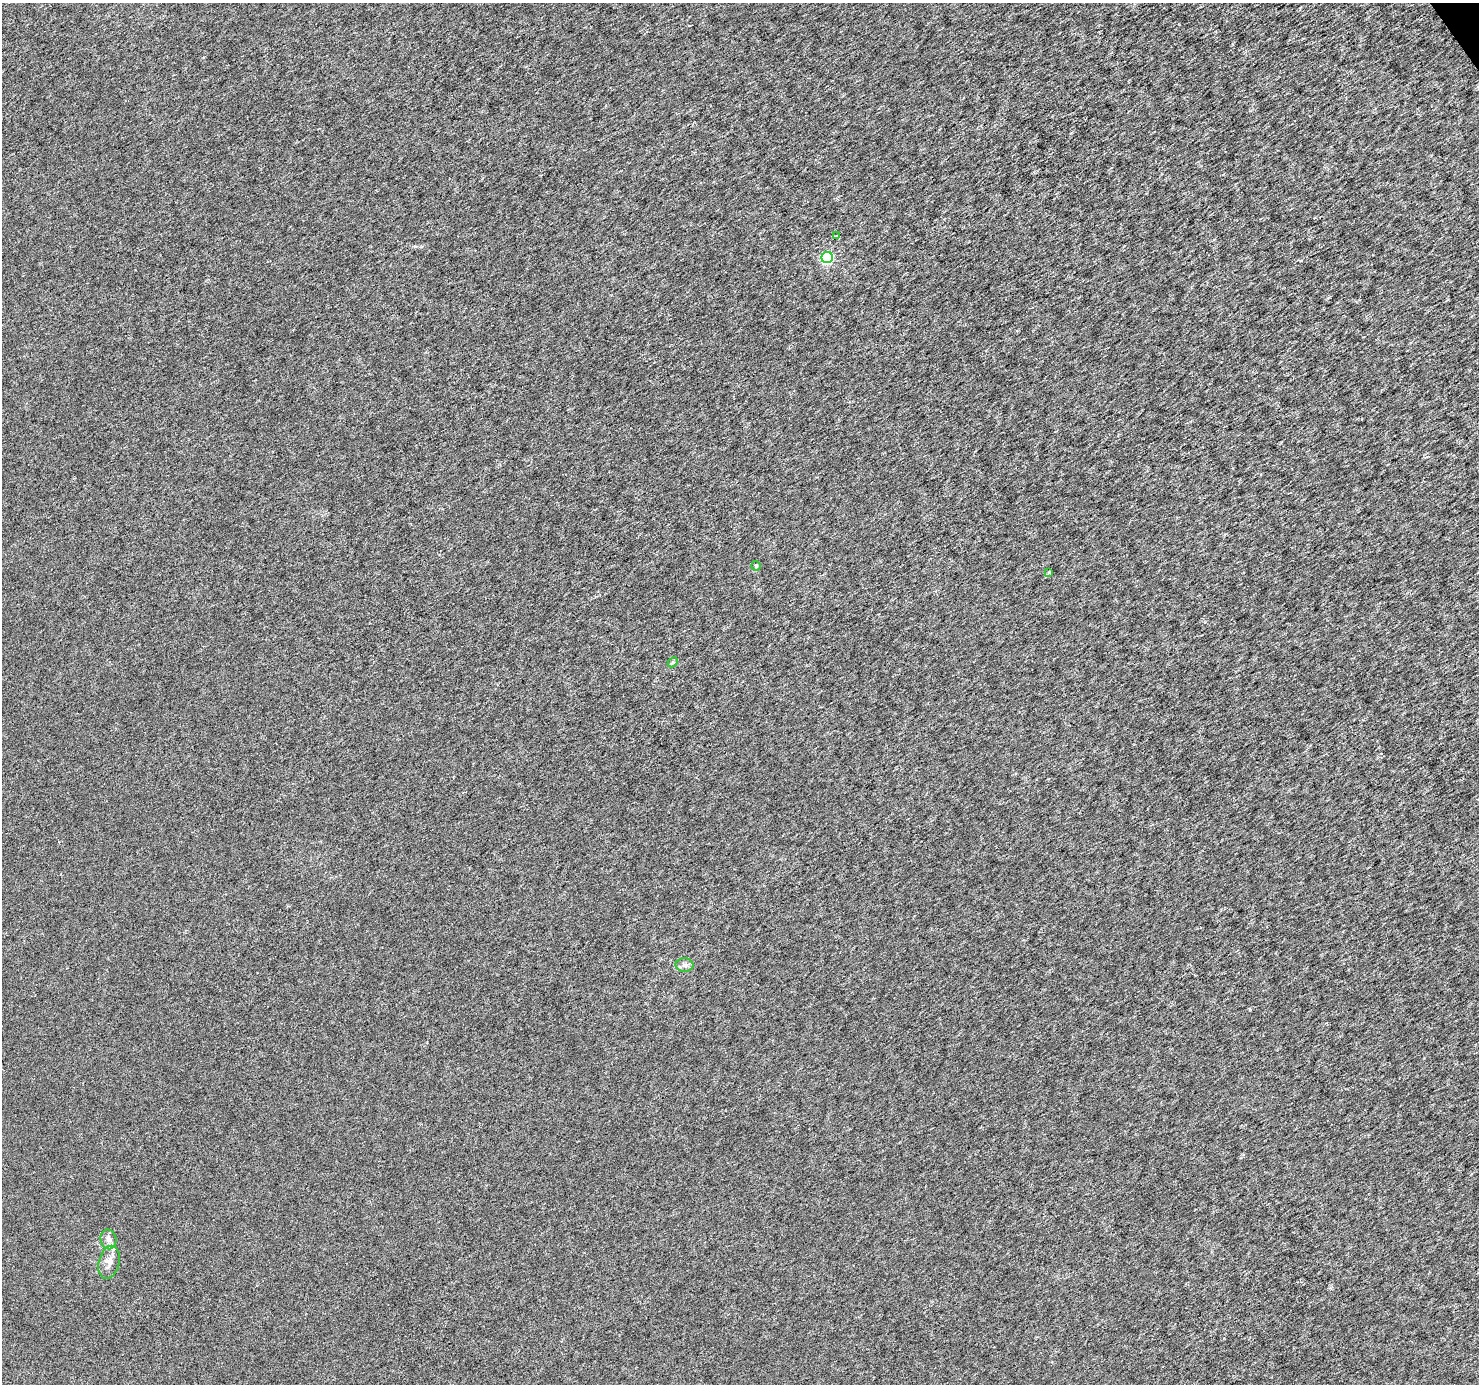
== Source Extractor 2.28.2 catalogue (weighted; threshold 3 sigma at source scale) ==
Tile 10 of 4 x 4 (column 2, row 3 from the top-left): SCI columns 1483-2959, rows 1564-2945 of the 5914 x 5830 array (HDU 1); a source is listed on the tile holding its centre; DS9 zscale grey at full resolution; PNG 1481 x 1386 px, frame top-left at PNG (2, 3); each listed source drawn as its Kron ellipse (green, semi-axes under 4 px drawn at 4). Shown black and unused: <1% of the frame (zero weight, under 3 of 6 exposures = <1% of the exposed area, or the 3 px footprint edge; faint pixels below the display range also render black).
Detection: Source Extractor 2.28.2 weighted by HDU 2 'WHT'; one run over the whole footprint, this tile lists its part. Background -1.50e-05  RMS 0.0016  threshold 0.00669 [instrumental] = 3 sigma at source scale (4.09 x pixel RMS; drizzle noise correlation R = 1.36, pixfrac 0.8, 0.0396/0.0396 arcsec/px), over >= 5 px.
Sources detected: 9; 1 inside a brighter listed object's ellipse — not listed separately; the other 8 listed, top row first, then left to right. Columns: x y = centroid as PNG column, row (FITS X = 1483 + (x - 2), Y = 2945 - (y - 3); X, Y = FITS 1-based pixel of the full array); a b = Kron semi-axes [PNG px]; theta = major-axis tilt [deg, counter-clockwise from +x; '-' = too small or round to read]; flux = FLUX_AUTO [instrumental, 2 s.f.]
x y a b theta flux
836 236 3 3 - 0.2
827 258 6 5 - 13
756 566 5 4 - 0.16
1049 572 4 3 - 0.22
673 662 6 4 46 0.22
685 965 9 6 -1 0.51
108 1239 10 8 -77 0.68
109 1262 17 10 77 1.2